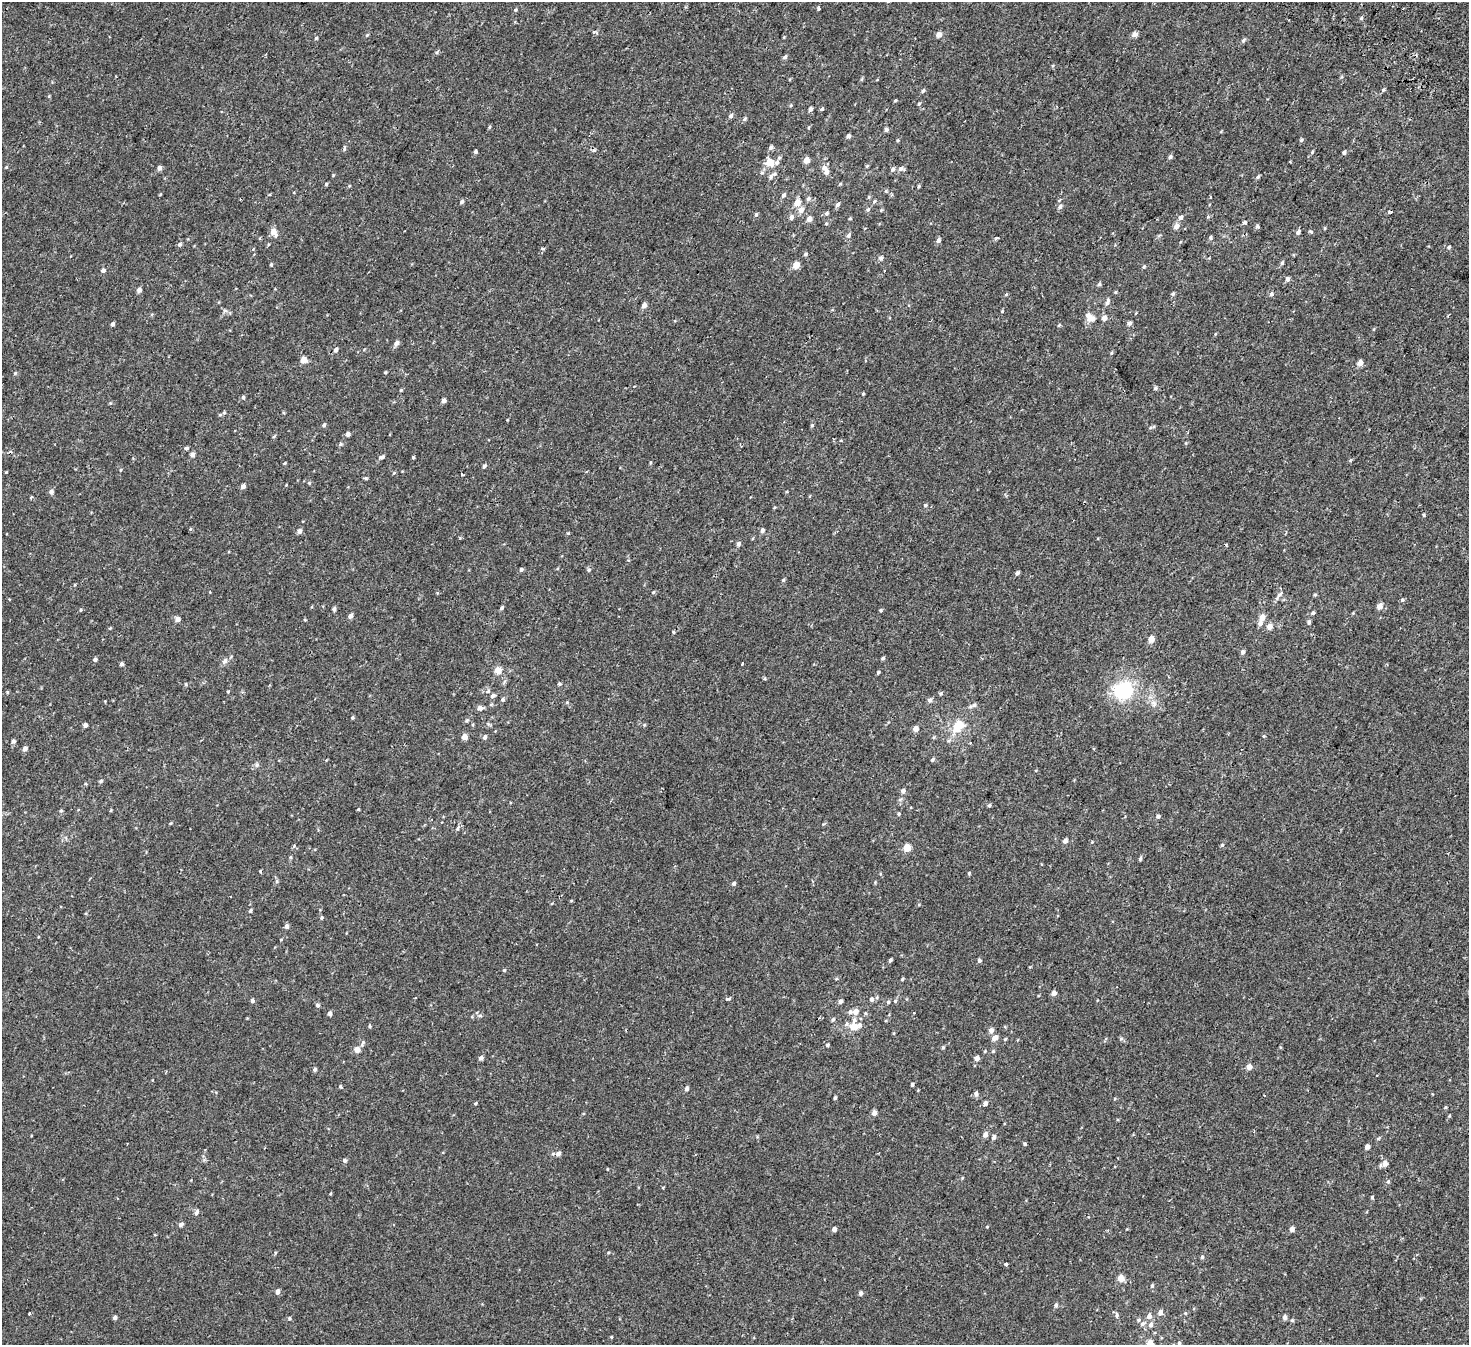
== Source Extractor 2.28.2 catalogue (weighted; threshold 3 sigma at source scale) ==
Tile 10 of 4 x 4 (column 2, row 3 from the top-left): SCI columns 1638-3104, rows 1770-3112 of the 6216 x 6287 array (HDU 1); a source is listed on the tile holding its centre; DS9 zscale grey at full resolution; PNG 1471 x 1347 px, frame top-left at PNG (2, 2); no overlay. Shown black and unused: <1% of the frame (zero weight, under 2 of 3 exposures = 11% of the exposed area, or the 3 px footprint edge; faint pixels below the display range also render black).
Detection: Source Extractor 2.28.2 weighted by HDU 2 'WHT'; one run over the whole footprint, this tile lists its part. Background -2.19e-04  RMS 0.0034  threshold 0.0151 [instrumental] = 3 sigma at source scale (4.5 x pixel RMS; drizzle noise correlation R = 1.50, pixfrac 1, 0.0396/0.0396 arcsec/px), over >= 5 px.
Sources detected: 266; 4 cosmic-ray / hot-pixel residue — not listed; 2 inside a brighter listed object's ellipse — not listed separately; the other 260 listed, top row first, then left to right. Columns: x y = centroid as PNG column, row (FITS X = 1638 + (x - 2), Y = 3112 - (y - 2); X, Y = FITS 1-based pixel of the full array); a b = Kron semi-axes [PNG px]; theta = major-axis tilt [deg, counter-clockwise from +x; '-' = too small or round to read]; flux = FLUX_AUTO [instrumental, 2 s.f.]
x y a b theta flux
818 9 3 3 - 1.2
515 10 5 3 - 0.3
1361 18 5 4 - 0.39
939 34 6 6 - 1.3
1135 34 5 4 - 1.6
367 35 4 4 - 0.28
316 38 4 3 - 0.33
1243 40 6 5 - 0.51
437 52 5 3 - 0.36
785 57 6 4 69 0.55
862 79 6 3 71 0.32
1383 90 5 3 - 0.36
923 91 5 4 - 0.39
919 104 5 3 - 0.3
810 109 5 4 - 0.81
822 109 5 4 - 0.35
731 116 5 5 - 0.68
744 119 6 4 88 0.4
489 127 5 3 - 0.29
886 129 4 4 - 0.73
848 136 4 4 - 0.7
1301 140 5 4 - 0.39
771 147 5 5 - 0.65
475 152 4 4 - 0.48
1312 152 5 3 - 0.28
1344 152 5 4 - 0.56
1170 157 5 4 - 0.65
806 160 5 4 - 2.5
770 163 8 7 - 3.4
867 166 5 3 - 0.29
6 167 4 4 - 0.23
159 168 5 4 - 1.1
893 169 6 5 - 0.66
901 169 8 6 -11 0.72
826 172 6 5 - 1.2
770 177 7 6 - 0.79
1258 177 5 4 - 0.41
326 184 4 4 - 0.35
919 186 4 4 - 0.34
886 191 4 4 - 0.29
783 195 5 5 - 0.67
808 199 6 5 - 0.58
874 201 5 4 - 0.39
461 202 4 4 - 0.6
797 203 5 5 - 2.9
838 204 6 5 - 0.61
1060 207 6 5 - 0.79
868 209 5 4 - 0.44
801 210 7 6 - 1.4
1391 212 4 3 - 0.45
826 213 5 4 - 0.49
756 215 5 4 - 0.4
791 217 5 5 - 0.85
1181 217 7 5 45 0.75
850 218 4 3 - 0.29
809 219 5 4 - 1.5
1244 222 4 3 - 1.4
826 224 5 3 - 0.26
1176 226 6 5 - 1.5
1257 226 4 4 - 0.62
1310 231 3 3 - 0.67
273 232 10 7 -64 1.7
1298 232 5 4 - 0.82
848 235 6 5 - 0.57
1210 237 6 3 89 0.38
997 238 3 3 - 0.53
938 240 6 5 - 0.78
179 244 5 5 - 0.58
1449 247 5 4 - 0.44
881 258 5 5 - 0.84
1282 263 4 4 - 0.41
271 264 4 3 - 0.33
796 265 5 4 - 3.6
1144 267 4 4 - 0.34
103 270 5 4 - 0.9
1287 279 5 4 - 1
1099 284 5 4 - 0.43
139 290 4 4 - 1.3
1006 294 5 3 - 0.29
1173 294 5 5 - 0.44
1271 294 4 3 - 1.5
1107 302 8 5 64 0.82
644 305 5 4 - 1.4
225 311 6 4 -18 0.5
1090 318 12 7 -36 2.3
1104 318 5 4 - 1.6
1129 323 5 4 - 0.95
112 324 4 4 - 0.61
396 343 7 5 57 0.87
336 350 5 4 - 0.7
304 360 5 5 - 3
1360 363 4 4 - 2.4
385 372 4 3 - 0.27
15 373 4 4 - 0.29
1155 388 5 4 - 0.49
863 394 5 3 - 0.23
243 397 5 4 - 0.39
444 400 4 4 - 1.1
224 413 5 5 - 0.41
324 425 5 4 - 0.46
812 425 5 3 - 0.32
348 434 4 4 - 0.84
340 444 6 4 23 0.45
186 448 4 3 - 0.86
192 454 5 4 - 0.89
381 457 7 4 13 0.67
285 463 4 3 - 0.25
484 466 6 4 61 0.5
120 470 4 3 - 0.24
462 474 6 2 -46 0.26
366 478 5 4 - 0.4
243 486 5 4 - 0.97
51 491 5 5 - 0.84
31 497 4 3 - 0.41
925 505 4 4 - 0.41
1424 515 4 3 - 0.31
762 530 5 5 - 0.67
299 531 5 5 - 0.91
738 544 5 5 - 0.64
521 569 5 4 - 0.53
589 570 5 4 - 0.4
1017 573 5 4 - 0.62
783 580 5 4 - 0.38
653 592 5 4 - 0.33
1279 595 7 6 - 0.86
1315 595 5 3 - 0.32
1402 600 5 5 - 0.42
1379 606 6 6 - 1.4
502 608 5 4 - 0.47
334 609 5 4 - 0.7
881 610 4 4 - 0.32
1313 613 4 4 - 0.43
350 616 4 4 - 1.2
1262 617 6 5 - 1.8
178 619 5 5 - 1.3
1309 622 5 4 - 0.53
1260 623 6 5 - 1.1
1269 626 5 5 - 1.9
673 632 4 3 - 0.34
1151 639 5 4 - 2.8
1243 652 5 5 - 0.65
883 658 5 4 - 0.42
95 660 5 4 - 0.58
225 661 8 6 59 0.84
742 663 3 3 - 1.9
121 664 4 4 - 0.64
498 670 4 4 - 4.6
878 672 4 3 - 0.38
559 684 5 3 - 0.32
1123 690 10 8 18 37
488 691 5 4 - 0.43
941 693 5 4 - 0.4
492 696 6 5 - 0.59
502 699 5 4 - 0.41
929 700 6 5 - 0.7
974 705 6 5 - 0.52
480 708 5 5 - 1.2
352 718 4 3 - 0.34
467 720 5 4 - 0.36
85 725 4 4 - 0.82
644 725 5 4 - 0.28
958 726 10 7 60 7.9
916 729 5 5 - 1.7
464 737 5 4 - 1.8
485 737 6 5 - 0.62
13 741 5 5 - 0.58
25 749 5 4 - 1
932 760 5 4 - 0.48
100 781 5 4 - 0.38
903 791 5 5 - 0.78
989 805 5 4 - 0.43
358 809 3 3 - 0.38
61 811 4 4 - 0.36
899 814 4 4 - 0.35
1158 816 4 4 - 0.74
457 828 5 4 - 0.44
1065 841 5 5 - 0.93
1222 845 5 4 - 0.31
907 848 5 4 - 5.4
1140 858 5 4 - 0.46
260 871 4 3 - 0.28
969 873 4 3 - 0.29
734 884 5 5 - 0.54
250 911 5 4 - 0.37
322 918 5 3 - 0.34
286 926 5 4 - 1
890 960 4 4 - 0.45
979 960 4 4 - 0.58
504 970 4 3 - 0.28
902 979 5 3 - 0.29
1054 993 4 4 - 1.6
727 999 5 3 - 0.74
871 999 5 5 - 0.74
252 1000 4 4 - 0.63
840 1001 5 5 - 0.65
895 1001 5 4 - 0.37
888 1002 4 4 - 0.37
318 1005 5 5 - 0.57
850 1012 6 5 - 0.67
855 1012 6 6 - 1.8
330 1013 4 4 - 0.9
480 1016 6 4 0 0.43
833 1020 5 4 - 0.45
369 1026 5 3 - 0.31
853 1027 7 6 - 4.5
991 1030 5 5 - 1.2
995 1038 7 6 - 1.4
1005 1039 4 3 - 0.29
1121 1039 5 5 - 0.44
827 1045 4 4 - 0.34
943 1047 5 3 - 0.29
357 1050 5 5 - 2.2
985 1051 4 3 - 0.25
993 1051 4 3 - 0.3
481 1058 5 4 - 0.81
977 1058 4 4 - 1.4
1249 1067 5 4 - 1.5
315 1069 5 4 - 0.51
912 1084 4 3 - 0.48
340 1086 4 4 - 0.39
687 1089 5 5 - 0.64
976 1093 6 5 - 0.74
835 1098 4 3 - 0.4
475 1103 4 3 - 0.28
985 1103 5 4 - 0.95
874 1113 4 4 - 1.5
985 1135 5 4 - 1.5
994 1137 6 4 79 0.68
1025 1144 4 4 - 0.36
1367 1147 4 4 - 1.2
559 1153 5 5 - 0.95
345 1161 5 5 - 0.57
1385 1164 7 6 - 1.3
1388 1182 5 4 - 0.42
1372 1197 4 4 - 0.31
196 1212 8 5 60 0.58
181 1224 6 4 36 0.73
987 1227 4 3 - 0.23
834 1229 4 4 - 1.3
1292 1229 4 4 - 1.2
1202 1257 5 4 - 0.4
1006 1264 4 4 - 1.5
1121 1278 5 5 - 3
1152 1286 5 4 - 0.48
278 1292 5 4 - 1.1
860 1293 4 4 - 0.71
1056 1305 5 4 - 0.61
30 1313 3 3 - 0.42
1160 1313 6 5 - 1.1
1117 1315 5 5 - 0.47
1149 1316 5 5 - 1.3
1285 1317 5 4 - 0.9
115 1318 4 4 - 0.8
289 1318 4 4 - 0.35
1138 1320 5 4 - 0.42
1292 1320 5 4 - 0.4
1142 1324 6 5 - 0.71
1151 1325 6 5 - 0.87
1179 1343 4 4 - 0.43
1150 1344 5 4 - 5.7
Isophote crosses this tile's border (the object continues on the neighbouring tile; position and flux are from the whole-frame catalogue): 1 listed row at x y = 1150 1344
Unlisted compact peaks at least as high as the median listed source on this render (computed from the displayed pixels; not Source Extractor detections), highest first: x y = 413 457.